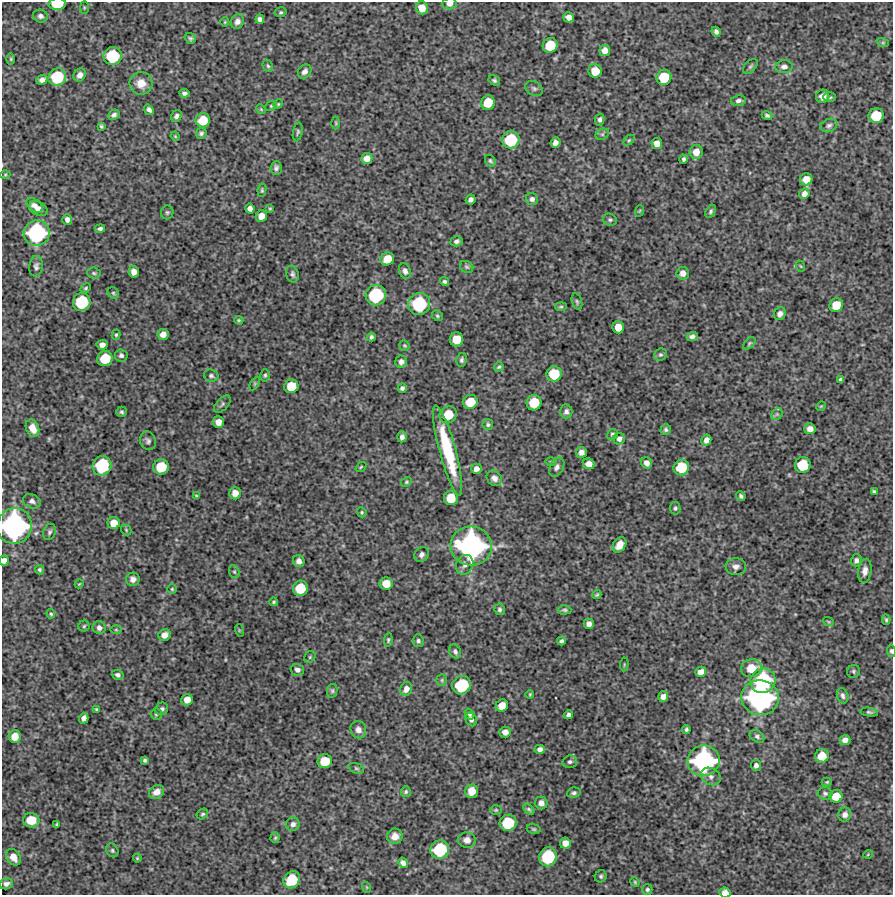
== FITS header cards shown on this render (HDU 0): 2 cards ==
NAXIS1  =                  891 /Length X axis
NAXIS2  =                  893 /Length Y axis

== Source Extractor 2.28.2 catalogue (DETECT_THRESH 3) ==
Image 891 x 893 px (HDU 0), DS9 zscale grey, 1 PNG px = 1 image px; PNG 895 x 897 px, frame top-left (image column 1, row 893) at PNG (2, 2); each listed source drawn as its Kron ellipse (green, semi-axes under 4 px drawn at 4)
Background 4660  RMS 260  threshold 790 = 3 sigma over >= 5 px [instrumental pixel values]
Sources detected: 276; all 276 listed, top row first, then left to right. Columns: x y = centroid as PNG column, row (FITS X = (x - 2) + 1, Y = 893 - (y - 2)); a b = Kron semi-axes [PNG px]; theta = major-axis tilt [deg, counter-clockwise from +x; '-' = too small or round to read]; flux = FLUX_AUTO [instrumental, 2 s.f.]
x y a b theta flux
57 4 8 6 2 4.2e+05
449 4 7 6 - 8.6e+04
84 8 6 3 90 1.8e+04
422 8 6 6 - 1.9e+05
281 12 6 4 13 2.9e+04
40 16 7 6 - 5.1e+04
569 17 5 5 - 1.0e+05
260 19 4 4 - 5.6e+04
225 22 4 4 - 1.9e+04
237 22 7 6 - 8.8e+04
716 32 5 4 - 5.3e+04
190 38 6 5 - 3.6e+04
883 43 6 4 -19 2.2e+04
550 45 7 7 - 4.3e+05
605 50 6 5 - 1.1e+05
113 56 9 9 - 7.2e+05
11 59 6 4 -90 2.0e+04
268 66 6 5 - 3.1e+04
750 66 9 5 45 3.5e+04
784 67 8 6 6 7.0e+04
305 71 8 6 51 8.0e+04
595 71 6 6 - 2.6e+05
80 75 7 5 56 9.3e+04
57 77 9 8 - 6.9e+05
664 77 8 7 - 4.4e+05
42 80 5 4 - 7.2e+04
494 80 6 4 -32 3.6e+04
141 83 11 11 - 2.1e+05
534 88 9 7 -28 4.9e+04
184 93 5 4 - 5.0e+04
823 96 7 6 - 1.3e+05
830 97 6 5 - 3.3e+04
738 101 7 5 10 5.7e+04
488 103 7 6 - 3.1e+05
278 104 5 4 - 2.0e+04
271 106 6 5 - 2.5e+04
261 109 5 4 - 2.1e+04
149 110 5 4 - 5.1e+04
114 115 6 5 - 5.1e+04
767 115 5 4 - 3.2e+04
176 116 6 5 - 5.7e+04
876 116 8 7 - 4.3e+05
600 119 6 4 77 4.7e+04
203 120 7 7 - 3.5e+05
336 123 6 4 -89 2.2e+04
829 125 9 6 24 5.0e+04
101 126 4 3 - 2.5e+04
298 132 9 4 79 3.5e+04
201 133 6 5 - 3.7e+04
602 134 7 5 29 3.7e+04
175 136 5 3 - 1.7e+04
511 140 9 8 - 7.0e+05
629 140 6 4 45 2.4e+04
555 143 5 5 - 8.0e+04
657 143 6 5 - 1.2e+05
696 152 7 6 - 1.6e+05
367 158 6 5 - 1.1e+05
684 159 4 3 - 3.8e+04
490 161 6 5 - 3.1e+04
276 168 7 5 85 5.1e+04
5 175 5 3 - 1.6e+04
806 179 6 6 - 1.7e+05
262 190 7 4 82 2.6e+04
804 194 5 5 - 9.2e+04
471 199 5 4 - 5.9e+04
532 199 6 6 - 5.6e+04
35 205 9 6 -38 8.2e+04
250 208 5 4 - 7.2e+04
270 208 4 4 - 1.9e+04
38 209 10 6 -27 1.4e+05
639 211 6 3 70 1.8e+04
711 211 7 4 60 3.8e+04
167 212 7 6 - 3.4e+04
261 216 6 5 - 1.3e+05
67 219 5 5 - 6.7e+04
610 220 7 6 - 3.6e+04
100 228 5 3 - 3.9e+04
37 233 13 12 - 1.7e+06
457 241 6 5 - 4.6e+04
387 259 7 6 - 2.6e+05
36 266 10 7 85 6.0e+04
800 266 6 3 -70 1.7e+04
467 267 7 5 -32 3.3e+04
405 271 8 5 -68 6.3e+04
134 272 6 5 - 1.0e+05
94 273 6 5 - 3.3e+04
683 273 6 6 - 9.7e+04
292 274 8 6 -75 4.8e+04
445 281 5 4 - 3.6e+04
86 288 6 4 29 2.4e+04
113 293 6 5 - 3.0e+04
376 295 10 10 - 1.0e+06
82 302 9 8 - 7.8e+05
577 302 8 5 -74 3.2e+04
419 304 11 11 - 1.1e+06
836 305 7 6 - 3.0e+05
561 307 6 4 8 2.4e+04
780 314 6 5 - 7.6e+04
437 316 6 5 - 2.6e+04
239 320 4 3 - 2.2e+04
618 327 6 6 - 1.9e+05
163 334 5 5 - 1.2e+05
116 335 5 4 - 2.4e+04
371 337 4 3 - 3.6e+04
692 337 5 4 - 6.3e+04
456 339 7 6 - 2.8e+05
749 343 7 4 46 2.8e+04
102 345 5 5 - 8.5e+04
404 346 6 5 - 2.4e+04
121 355 6 6 - 4.9e+04
660 355 6 6 - 3.5e+04
105 359 8 7 - 4.4e+05
462 360 7 5 78 3.9e+04
401 362 6 5 - 7.2e+04
499 367 5 4 - 2.6e+04
554 374 8 7 - 4.3e+05
265 375 6 4 75 3.0e+04
211 376 7 6 - 4.1e+04
840 379 4 3 - 2.7e+04
255 383 7 4 59 2.5e+04
291 386 7 7 - 3.6e+05
402 388 5 4 - 4.6e+04
470 402 7 7 - 3.4e+05
534 403 8 7 - 4.1e+05
222 404 10 6 48 4.2e+04
821 406 5 4 - 1.8e+04
566 411 7 6 - 5.7e+04
122 412 5 5 - 3.2e+04
777 414 6 5 - 3.9e+04
448 415 9 8 - 4.0e+05
218 422 6 5 - 1.2e+05
488 425 5 5 - 3.1e+04
32 428 9 6 -68 1.8e+05
810 429 6 5 - 1.0e+05
666 430 5 5 - 3.6e+04
612 434 6 5 - 3.3e+04
402 437 5 4 - 6.1e+04
619 439 6 5 - 7.0e+04
706 440 5 4 - 9.1e+04
148 441 9 7 -69 5.6e+04
448 451 46 8 -75 1.1e+06
581 452 5 5 - 7.5e+04
551 462 6 3 0 2.0e+04
647 463 6 5 - 8.3e+04
589 464 6 5 - 1.1e+05
803 465 8 8 - 5.2e+05
102 466 10 9 - 9.4e+05
161 467 8 7 - 4.5e+05
361 467 6 3 36 1.8e+04
557 467 10 7 63 6.7e+04
681 467 8 7 - 4.7e+05
476 469 5 5 - 9.0e+04
494 478 8 7 - 8.5e+04
406 482 5 4 - 2.3e+04
874 491 4 3 - 2.6e+04
235 493 6 6 - 1.1e+05
196 496 4 3 - 1.9e+04
741 496 5 3 - 3.6e+04
451 498 7 7 - 3.0e+05
32 501 9 7 -22 6.6e+04
675 508 6 5 - 3.2e+04
362 512 5 4 - 2.2e+04
114 523 6 6 - 1.9e+05
14 526 18 17 - 3.3e+06
126 530 6 4 -48 2.2e+04
50 532 8 6 68 4.6e+04
619 545 8 6 55 1.5e+05
471 546 20 19 - 3.7e+06
421 555 8 6 51 7.0e+04
856 560 6 5 - 5.7e+04
4 561 5 4 - 7.7e+04
299 561 6 5 - 8.8e+04
465 565 10 8 63 9.2e+04
736 567 10 8 2 8.8e+04
39 570 5 4 - 3.0e+04
865 571 12 6 83 9.7e+04
234 572 6 5 - 2.8e+04
133 579 7 6 - 9.4e+04
79 584 4 3 - 1.7e+04
386 584 6 6 - 2.2e+05
300 588 8 7 - 4.3e+05
172 589 4 4 - 2.2e+04
597 595 5 4 - 2.3e+04
274 602 4 4 - 2.7e+04
499 609 6 5 - 3.8e+04
565 610 7 4 2 3.5e+04
51 614 5 4 - 2.5e+04
886 620 5 4 - 2.9e+04
828 621 5 3 - 1.6e+04
589 624 5 5 - 8.2e+04
84 626 5 5 - 2.6e+04
99 628 6 6 - 6.9e+04
116 630 6 4 0 2.1e+04
239 630 6 4 -73 1.9e+04
165 635 6 5 - 1.1e+05
388 640 6 4 82 2.6e+04
418 641 6 5 - 4.2e+04
561 641 4 4 - 3.9e+04
891 651 6 4 -82 3.3e+04
455 652 7 5 -60 4.9e+04
310 657 6 5 - 2.8e+04
624 664 7 3 85 1.7e+04
751 668 10 9 - 3.2e+05
297 670 7 6 - 6.1e+04
854 671 7 6 - 3.3e+04
701 672 5 5 - 1.1e+05
118 675 6 5 - 4.8e+04
442 680 6 5 - 2.7e+04
763 681 13 12 - 1.4e+06
462 685 9 9 - 8.5e+05
406 689 7 6 - 9.7e+04
332 691 7 5 77 3.1e+04
530 694 4 3 - 2.0e+04
843 696 8 5 -75 5.3e+04
663 697 5 5 - 7.7e+04
760 698 19 17 -8 3.2e+06
187 700 6 5 - 1.4e+05
502 705 6 5 - 1.9e+05
96 709 3 3 - 2.0e+04
162 709 6 6 - 4.7e+04
869 712 9 4 -8 3.6e+04
156 714 6 5 - 2.9e+04
469 714 6 4 -59 3.2e+04
568 715 5 4 - 5.3e+04
84 718 5 4 - 8.1e+04
471 719 7 5 -66 5.5e+04
686 729 4 3 - 3.4e+04
358 730 9 7 -70 1.1e+05
505 732 6 5 - 7.7e+04
15 736 6 6 - 1.8e+05
757 736 8 5 -33 4.7e+04
845 740 5 5 - 8.8e+04
540 749 5 4 - 7.0e+04
822 756 7 6 - 2.6e+05
145 760 4 3 - 2.9e+04
325 761 7 7 - 3.5e+05
704 761 16 15 - 2.5e+06
570 762 7 6 - 4.6e+04
756 765 5 5 - 5.4e+04
356 768 8 5 -19 3.0e+04
711 776 10 8 -31 8.5e+04
827 782 5 4 - 2.3e+04
472 791 7 6 - 2.0e+05
157 792 8 6 32 1.2e+05
406 792 5 5 - 2.8e+04
574 793 7 5 12 4.3e+04
825 793 7 6 - 4.2e+04
836 796 7 6 - 2.6e+05
541 803 6 6 - 9.1e+04
529 809 7 4 -44 3.0e+04
496 810 6 5 - 2.4e+04
202 814 6 5 - 2.7e+04
845 814 7 6 - 7.6e+04
31 820 8 7 - 3.4e+05
508 823 8 8 - 6.0e+05
293 824 7 6 - 7.1e+04
57 825 4 3 - 2.1e+04
534 829 7 5 -16 3.1e+04
395 836 8 7 - 1.3e+05
275 838 5 4 - 2.3e+04
467 840 9 7 -5 1.0e+05
565 843 5 5 - 1.2e+05
112 850 7 5 -60 3.5e+04
440 850 9 9 - 8.7e+05
868 854 5 3 - 1.3e+04
13 857 9 6 -56 1.6e+05
548 857 9 9 - 8.3e+05
137 858 4 4 - 1.8e+04
403 863 5 4 - 7.3e+04
601 876 6 5 - 3.5e+04
292 880 9 7 52 5.4e+05
635 882 5 4 - 2.1e+04
6 884 7 5 16 6.5e+04
366 887 5 3 - 1.5e+04
647 889 5 5 - 3.1e+04
725 892 6 5 - 1.1e+05
At the frame edge (FLAGS 8, measured only in part): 6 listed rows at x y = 57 4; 449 4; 14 526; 4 561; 891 651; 725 892